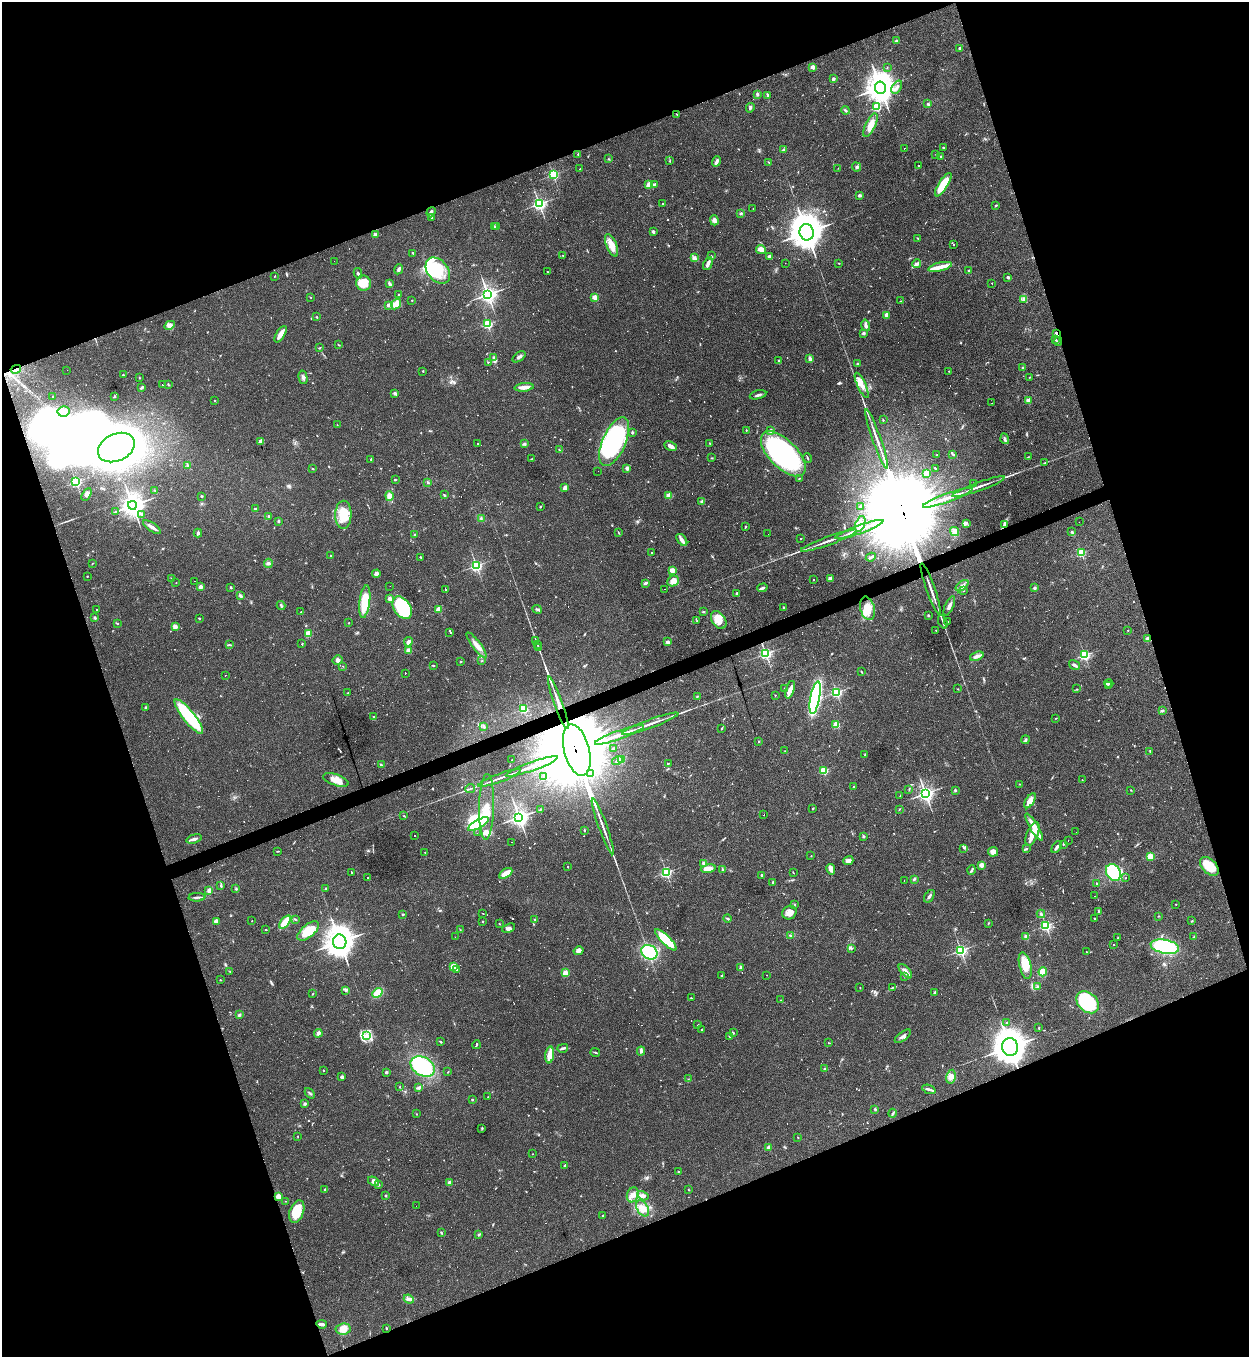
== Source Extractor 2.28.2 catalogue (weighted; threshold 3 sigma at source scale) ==
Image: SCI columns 147-5133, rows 1-5420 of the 5405 x 5420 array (HDU 1 of 3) = the unmasked area's bounding box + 8 px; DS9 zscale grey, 4 x 4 block average (1 PNG px = mean of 4 x 4 image px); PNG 1251 x 1359 px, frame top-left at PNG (2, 2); each listed source drawn as its Kron ellipse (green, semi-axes under 4 px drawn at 4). Shown black and unused: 40% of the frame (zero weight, under 2 of 3 exposures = <1% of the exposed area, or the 3 px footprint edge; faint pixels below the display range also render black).
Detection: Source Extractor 2.28.2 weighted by HDU 2 'WHT'. Background 0.0432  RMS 0.005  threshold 0.0227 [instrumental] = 3 sigma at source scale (4.5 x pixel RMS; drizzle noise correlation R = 1.50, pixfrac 1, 0.05/0.05 arcsec/px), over >= 5 px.
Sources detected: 1000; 18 too faint to see at this stretch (4 x 4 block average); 17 inside a brighter object's white glare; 183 cosmic-ray / hot-pixel residue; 3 long thin detections or spike segments (spike, bleed or trail) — neither listed nor drawn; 7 coinciding with a brighter row at this scale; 33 inside a brighter listed object's ellipse — not listed separately; of the other 739, all 500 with FLUX_AUTO >= 1.29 (the completeness limit of this list) listed and drawn (239 fainter detections not listed), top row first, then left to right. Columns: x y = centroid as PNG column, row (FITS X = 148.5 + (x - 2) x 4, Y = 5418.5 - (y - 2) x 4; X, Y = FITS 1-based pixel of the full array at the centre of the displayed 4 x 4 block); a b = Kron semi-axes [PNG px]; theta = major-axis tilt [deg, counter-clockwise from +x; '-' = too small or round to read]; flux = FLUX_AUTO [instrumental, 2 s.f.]
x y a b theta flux
896 41 2 2 - 18
959 48 2 2 - 11
813 67 2 2 - 71
887 67 2 2 - 1.5
833 79 4 3 - 5.7
897 87 7 3 56 8.1
880 88 6 5 - 3400
757 94 3 3 - 3.8
767 95 2 2 - 3
928 104 2 2 - 19
876 107 2 2 - 270
750 108 5 2 - 5.2
846 110 4 2 - 3.8
677 114 3 2 - 1.6
870 125 13 5 64 34
943 147 3 2 - 2.5
904 148 2 2 - 1.5
783 149 3 3 - 3.7
578 155 2 2 - 1.9
936 155 2 2 - 1.3
941 156 2 2 - 1.8
609 159 2 2 - 1.7
670 161 2 2 - 1.6
716 162 5 2 - 11
769 162 4 2 - 1.7
919 165 2 2 - 120
857 167 5 3 - 5.6
838 168 2 2 - 1.5
580 169 2 2 - 5.4
553 175 2 2 - 400
649 185 2 2 - 96
654 185 4 2 - 3.6
943 185 13 4 58 86
859 195 2 2 - 9.6
539 204 2 2 - 730
663 204 2 2 - 8.3
996 205 3 2 - 2.5
753 208 2 2 - 1.3
431 212 5 3 - 9.1
741 213 3 2 - 3.5
432 218 2 2 - 14
714 220 5 4 - 9.2
494 226 2 2 - 12
497 227 2 2 - 11
653 232 2 2 - 28
807 232 8 7 - 5800
376 235 4 3 - 7.1
917 238 2 2 - 1.9
953 244 2 2 - 61
612 245 12 5 -68 33
761 249 5 3 - 20
413 253 3 2 - 3.3
563 256 2 2 - 1.4
712 256 3 2 - 1.8
769 256 2 2 - 22
694 258 3 2 - 10
334 261 2 2 - 1.9
785 263 2 2 - 2
839 263 2 2 - 1.6
708 264 7 2 67 16
917 264 4 2 - 11
940 267 12 4 14 24
399 269 5 3 - 6.6
438 271 15 10 -51 170
969 271 3 2 - 5
547 272 2 2 - 1.4
358 273 5 2 - 4.8
275 276 2 2 - 2
1008 277 2 2 - 24
363 283 7 7 - 63
992 283 2 2 - 2.6
390 284 3 3 - 7.5
488 294 3 3 - 1100
398 295 2 2 - 1.7
311 297 2 2 - 1.4
594 297 2 2 - 93
1023 299 4 2 - 5.7
412 300 2 2 - 1.8
900 301 2 2 - 1.5
396 304 6 3 55 46
389 305 4 3 - 14
887 315 3 3 - 14
317 317 3 2 - 1.7
488 324 2 2 - 350
169 325 5 3 - 9.1
866 325 6 2 -75 9.3
863 333 2 2 - 26
1056 333 4 2 - 5.1
280 334 9 3 59 30
1055 339 2 2 - 4
1058 341 4 2 - 7.3
338 345 3 2 - 1.5
320 347 2 2 - 1.5
493 357 4 3 - 4.9
519 357 7 3 35 9.2
810 359 4 2 - 14
779 361 3 2 - 3.2
488 362 2 2 - 2.1
857 364 2 2 - 17
1023 368 2 2 - 17
16 369 5 2 - 4.8
67 370 2 2 - 2.1
423 371 2 2 - 5.3
949 371 2 2 - 1.6
123 375 2 2 - 9.9
303 377 7 2 -76 7.3
1029 377 2 2 - 1.4
139 378 2 2 - 1.7
163 384 2 2 - 1.8
168 384 3 2 - 2
862 385 14 3 -65 21
141 387 4 2 - 4
524 387 9 3 6 24
394 393 4 3 - 6.3
758 395 8 2 15 7.2
53 396 2 2 - 2.1
114 396 3 2 - 2.2
215 400 2 2 - 4.4
1028 400 2 2 - 58
992 403 2 2 - 2.9
63 411 6 5 - 16
883 420 2 2 - 2
337 425 2 2 - 1.5
746 430 2 2 - 1.7
770 430 3 2 - 3.5
632 432 3 2 - 5.4
877 439 31 2 -70 30
1005 439 5 3 - 6.5
261 441 2 2 - 100
614 442 26 11 66 430
710 443 3 2 - 1.9
477 444 2 2 - 2.2
524 444 3 2 - 6.7
670 446 6 3 -27 23
116 448 19 13 26 2600
559 450 2 2 - 1.8
783 454 28 14 -45 690
952 454 4 2 - 3.2
937 455 2 2 - 2.7
1028 457 2 2 - 1.8
712 458 2 2 - 1.6
808 458 5 2 - 3.3
371 459 2 2 - 3.1
531 459 2 2 - 1.5
1045 463 2 2 - 1.8
187 466 2 2 - 2.3
627 468 2 2 - 14
935 468 3 2 - 2.8
313 469 2 2 - 1.6
598 471 2 2 - 11
927 473 2 2 - 110
799 479 2 2 - 1.7
395 480 2 2 - 3.2
76 482 2 2 - 450
428 483 3 2 - 2.9
974 484 4 2 - 2.8
565 487 3 2 - 22
979 487 28 2 20 24
155 490 3 2 - 1.8
87 495 7 4 58 9.7
444 495 4 2 - 2.8
668 495 2 2 - 90
201 496 2 2 - 11
389 496 5 4 - 17
948 498 26 2 20 59
701 501 3 2 - 4.5
132 505 4 4 - 2000
860 506 2 2 - 10
540 507 2 2 - 3
255 509 3 2 - 4.3
115 511 2 2 - 1.5
142 514 2 2 - 4.5
343 515 14 8 89 75
269 516 3 2 - 2.2
481 518 2 2 - 2.1
278 521 2 2 - 3.7
1079 522 2 2 - 2.6
966 523 4 2 - 2.5
860 524 8 4 70 20
1005 524 4 3 - 6.9
745 526 2 2 - 1.7
152 527 10 2 -34 18
860 529 25 2 20 57
955 532 5 4 - 16
1072 532 4 2 - 3.8
198 533 4 3 - 4.8
619 533 2 2 - 1.4
768 534 2 2 - 2.2
415 535 2 2 - 1.7
801 539 2 2 - 5
682 540 7 3 -53 16
829 541 30 2 20 25
652 553 2 2 - 160
1081 553 2 2 - 260
331 555 2 2 - 4.1
421 557 2 2 - 2.5
871 557 5 2 - 7.6
92 563 3 2 - 1.5
268 563 4 4 - 7.6
476 565 2 2 - 600
672 570 2 2 - 94
376 574 4 3 - 12
87 576 2 2 - 1.6
171 578 2 2 - 1.8
830 579 2 2 - 52
814 580 2 2 - 3.7
195 581 2 2 - 1.4
673 581 6 5 - 23
176 583 2 2 - 1.5
645 583 4 2 - 6.2
390 586 2 2 - 3.4
962 586 7 3 38 12
200 587 2 2 - 49
231 587 2 2 - 3.2
762 588 5 2 - 7.8
1035 588 2 2 - 23
665 589 2 2 - 1.4
931 589 27 2 -70 26
445 590 3 2 - 130
963 591 2 2 - 1.4
737 593 3 2 - 2.4
240 596 3 2 - 3.4
390 599 4 3 - 9.5
365 602 16 5 83 86
281 605 4 2 - 4.5
949 606 10 3 67 13
784 607 2 2 - 11
402 608 12 8 -56 300
867 608 12 7 -75 39
438 609 2 2 - 91
537 609 5 2 - 4.3
97 610 2 2 - 5.4
301 612 2 2 - 3.1
703 612 3 2 - 2.5
928 616 2 2 - 15
95 618 2 2 - 5.7
199 618 2 2 - 7
719 620 10 6 -56 41
697 621 2 2 - 1.5
943 622 7 2 -66 4.9
947 622 2 2 - 60
348 623 2 2 - 2
118 624 2 2 - 3.9
175 627 4 3 - 11
936 630 2 2 - 1.3
1128 630 2 2 - 1.4
450 632 3 2 - 170
308 633 2 2 - 140
1148 639 2 2 - 52
536 640 2 2 - 1.4
408 642 5 3 - 11
668 642 2 2 - 41
302 643 3 2 - 1.8
537 644 3 2 - 2.1
229 645 3 2 - 2.9
477 645 15 4 -53 24
538 648 3 2 - 2.1
408 650 2 2 - 60
766 653 2 2 - 690
1085 655 2 2 - 490
977 656 7 3 21 13
338 660 5 4 - 9.3
461 661 2 2 - 3.4
481 661 3 2 - 1.6
433 665 2 2 - 2.7
1074 665 6 3 -31 8.6
342 666 2 2 - 2
861 671 3 2 - 2.1
405 673 2 2 - 49
226 675 2 2 - 7.8
1109 683 4 2 - 2.8
1108 686 2 2 - 2.4
784 689 2 2 - 3.9
958 689 2 2 - 1.4
1077 689 2 2 - 2
790 690 9 4 72 21
836 692 2 2 - 520
348 693 2 2 - 6.8
775 695 2 2 - 3.2
697 696 3 2 - 1.9
815 698 16 5 79 420
558 703 28 3 -70 170
146 707 2 2 - 14
523 709 2 2 - 270
1162 711 3 2 - 3.5
374 716 3 2 - 2.4
189 717 21 6 -52 210
1056 718 2 2 - 1.5
650 724 30 2 20 27
836 725 2 2 - 130
484 727 4 2 - 4.4
721 728 3 2 - 1.9
620 735 26 2 20 57
1025 740 4 3 - 5.8
758 742 2 2 - 1.5
613 748 3 2 - 2.2
577 750 26 12 -75 42000
785 751 2 2 - 1.5
1150 751 2 2 - 1.7
865 755 2 2 - 2.6
512 760 2 2 - 1.8
621 760 3 2 - 25
617 761 5 2 - 5
668 763 2 2 - 5.6
381 765 3 2 - 3.9
532 766 27 2 20 59
824 770 2 2 - 230
591 774 3 2 - 3.2
544 777 2 2 - 2.1
500 778 22 2 20 19
336 780 13 5 -19 33
1082 780 2 2 - 2.2
1020 784 2 2 - 1.5
854 787 2 2 - 1.4
470 789 5 2 - 3
909 790 2 2 - 1.8
955 790 2 2 - 5.5
1131 790 2 2 - 1.5
925 793 3 3 - 1100
900 796 2 2 - 1.7
1030 801 8 4 58 34
487 807 33 7 89 54
813 808 3 2 - 2.3
541 809 3 2 - 2.2
899 809 2 2 - 2.1
763 815 2 2 - 8
404 816 3 2 - 1.7
519 817 3 3 - 1300
478 824 11 4 30 130
603 826 30 2 -70 27
1034 827 16 4 -59 40
584 830 3 2 - 2
1076 832 2 2 - 1.8
477 833 2 2 - 13
1032 834 13 5 68 30
414 836 2 2 - 1.5
863 836 2 2 - 4.7
194 839 8 3 16 11
1068 841 2 2 - 14
511 842 2 2 - 15
1063 844 2 2 - 5.8
1057 847 7 2 54 11
964 848 3 2 - 1.7
1026 849 3 2 - 3.2
277 851 2 2 - 1.3
425 852 2 2 - 1.6
993 852 5 5 - 18
811 856 2 2 - 2.6
1150 857 2 2 - 81
848 861 5 3 - 17
704 863 2 2 - 46
981 865 2 2 - 80
1209 866 11 7 -45 82
568 867 2 2 - 41
708 868 7 4 10 27
722 869 3 2 - 2.3
831 869 5 3 - 16
972 870 5 2 - 4.2
666 872 2 2 - 470
793 872 3 2 - 1.9
1113 872 9 7 -61 170
352 873 3 2 - 93
506 873 7 4 34 28
762 875 2 2 - 9
368 878 2 2 - 6.7
1126 878 2 2 - 1.5
914 879 3 2 - 5.1
904 880 2 2 - 6
773 882 2 2 - 3.4
1096 883 3 2 - 1.7
221 886 4 2 - 3.3
236 888 3 2 - 2.7
325 889 3 2 - 2.5
209 891 3 2 - 13
929 896 7 2 55 8.7
1094 896 2 2 - 2.6
197 897 8 2 3 8.2
1176 904 2 2 - 1.7
795 905 3 2 - 1.4
1099 911 3 2 - 2.3
483 913 3 2 - 1.3
789 913 7 6 - 17
403 914 2 2 - 7.5
1041 914 4 3 - 4.3
1158 916 2 2 - 1.3
295 919 3 2 - 2.3
535 919 2 2 - 2
727 919 4 2 - 3.6
1095 919 2 2 - 2.4
216 921 2 2 - 67
252 921 2 2 - 1.3
483 921 2 2 - 1.8
1192 921 3 2 - 2.6
285 922 8 2 50 110
988 923 4 2 - 1.7
499 924 2 2 - 1.6
1046 926 2 2 - 470
509 928 7 3 22 9.4
265 930 2 2 - 2.3
460 930 2 2 - 1.4
308 931 13 6 40 41
791 936 3 2 - 3.1
455 937 2 2 - 1.3
1026 937 3 2 - 14
1194 937 2 2 - 1.4
1118 938 3 2 - 2
666 940 14 4 -44 93
340 942 7 6 - 3500
1113 945 2 2 - 2.6
1165 947 14 7 -11 200
851 948 3 2 - 2.8
961 950 2 2 - 580
579 951 5 3 - 13
649 952 8 7 - 210
1087 952 3 2 - 1.4
1025 966 14 6 -77 59
453 967 4 3 - 37
740 968 3 2 - 8.6
457 970 3 2 - 8.7
230 971 2 2 - 1.5
905 971 9 4 -48 17
1043 972 4 4 - 27
565 973 2 2 - 120
721 975 3 2 - 1.9
767 975 2 2 - 1.4
904 976 2 2 - 1.3
220 980 2 2 - 4.1
1038 987 3 2 - 7
860 988 2 2 - 1.6
892 988 4 2 - 3.4
346 991 2 2 - 2.1
313 993 2 2 - 2.4
377 993 6 3 43 53
935 993 3 2 - 7.5
691 998 2 2 - 1.7
780 1000 2 2 - 2.5
1088 1002 13 9 -42 300
239 1015 3 2 - 3.8
1007 1022 2 2 - 2.2
698 1025 3 2 - 2.2
1039 1028 3 2 - 2.7
702 1029 2 2 - 5.8
318 1033 4 4 - 7.1
733 1033 3 2 - 2.4
367 1036 4 3 - 8.9
729 1036 3 2 - 1.9
903 1036 9 2 37 8.6
441 1042 3 2 - 3.5
829 1043 3 2 - 1.7
477 1045 4 2 - 2.2
1010 1047 9 8 - 4700
563 1048 5 3 - 5.9
641 1051 4 3 - 11
595 1052 5 2 - 2.9
550 1055 8 4 82 36
423 1066 13 9 -29 210
825 1069 2 2 - 16
323 1070 2 2 - 4.5
386 1072 2 2 - 18
448 1072 3 2 - 1.8
342 1077 2 2 - 30
951 1077 7 5 80 18
688 1079 2 2 - 1.5
400 1087 2 2 - 1.6
419 1087 2 2 - 2.6
929 1089 7 2 -20 7.7
310 1093 6 2 -48 3.6
488 1097 2 2 - 1.5
472 1100 2 2 - 9.2
305 1104 2 2 - 24
875 1109 2 2 - 9
892 1113 4 2 - 3.7
416 1114 2 2 - 4.3
482 1128 3 2 - 2.8
298 1136 2 2 - 1.5
798 1137 2 2 - 1.4
769 1147 2 2 - 47
532 1154 2 2 - 1.5
565 1165 3 3 - 3.7
678 1172 2 2 - 4.1
374 1181 6 4 -34 11
449 1183 2 2 - 60
378 1184 2 2 - 20
325 1190 4 2 - 8.5
688 1190 2 2 - 1.3
386 1195 3 2 - 2.5
633 1195 8 5 70 18
278 1196 2 2 - 89
643 1196 6 4 -29 9.1
285 1201 2 2 - 1.6
416 1206 2 2 - 25
642 1208 9 5 -58 24
297 1211 11 7 69 76
603 1216 2 2 - 8.8
441 1232 3 2 - 3.4
479 1234 2 2 - 4.7
409 1299 5 3 - 8.4
322 1324 5 2 - 13
386 1328 2 2 - 7.3
343 1329 7 5 8 34
Overlapping masked pixels (flux is a lower limit): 7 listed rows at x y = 1056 333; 1058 341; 16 369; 1005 524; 558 703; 577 750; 1010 1047
Diffuse or blended objects may show on this block-average render without a row.